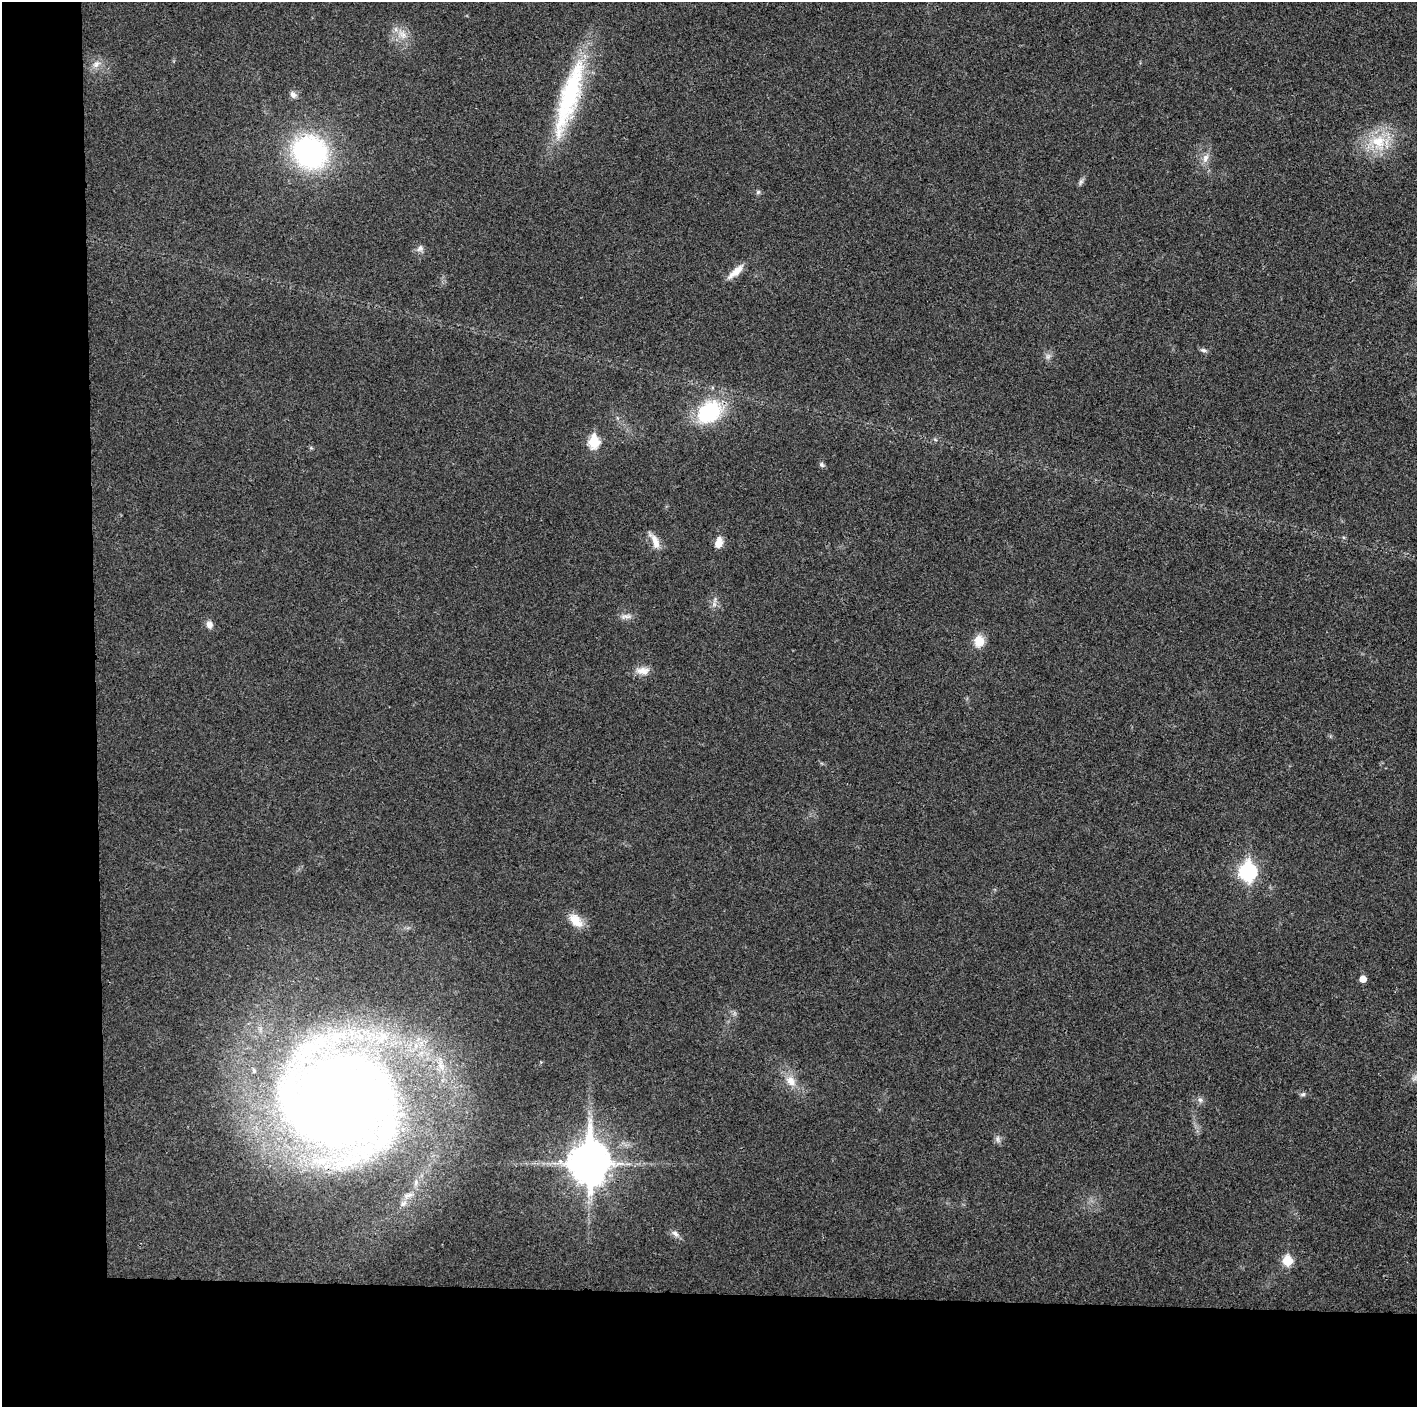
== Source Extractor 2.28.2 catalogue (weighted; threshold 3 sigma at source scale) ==
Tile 7 of 3 x 3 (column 1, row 3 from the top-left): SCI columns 2-1416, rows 15-1419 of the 4245 x 4233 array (HDU 1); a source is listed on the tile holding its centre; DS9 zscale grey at full resolution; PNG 1419 x 1409 px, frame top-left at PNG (2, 2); no overlay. Shown black and unused: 14% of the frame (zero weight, under 3 of 4 exposures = <1% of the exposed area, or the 3 px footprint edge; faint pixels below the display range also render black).
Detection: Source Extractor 2.28.2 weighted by HDU 2 'WHT'; one run over the whole footprint, this tile lists its part. Background 0.0207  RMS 0.0056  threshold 0.0251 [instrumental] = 3 sigma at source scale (4.5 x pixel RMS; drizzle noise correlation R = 1.50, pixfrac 1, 0.05/0.05 arcsec/px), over >= 5 px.
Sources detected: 35; all 35 listed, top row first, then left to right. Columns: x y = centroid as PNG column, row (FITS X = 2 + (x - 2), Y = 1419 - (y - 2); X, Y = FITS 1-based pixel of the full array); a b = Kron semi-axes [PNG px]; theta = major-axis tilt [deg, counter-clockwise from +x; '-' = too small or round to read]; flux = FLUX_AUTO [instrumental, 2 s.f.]
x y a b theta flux
402 35 13 8 -41 5.2
96 64 12 8 47 3.8
293 95 9 7 -59 2.3
569 97 96 20 73 69
1378 142 23 21 -42 20
310 152 29 26 -32 120
1205 158 13 8 71 3.6
1081 182 10 5 65 1.5
758 192 6 6 - 1.1
420 248 10 8 57 2.2
736 272 25 8 41 6.7
1203 350 9 5 -11 1.4
1048 356 8 5 78 1.8
709 412 29 22 33 42
594 442 7 6 - 39
822 465 7 6 - 1.3
655 541 24 9 -64 6.1
718 543 11 7 71 6
626 616 17 5 7 2.6
209 625 9 7 -63 3
979 641 11 9 83 10
643 671 20 10 -1 5.2
1248 872 9 8 - 140
576 920 21 12 -48 8.2
1363 979 5 5 - 5.2
1415 1078 8 5 46 1.8
791 1081 15 11 -50 6.8
1303 1094 8 5 15 1.3
1200 1100 6 6 - 1.7
337 1101 137 103 -19 770
998 1139 11 4 -85 1.6
589 1163 16 12 89 1400
403 1204 11 7 39 3
675 1233 10 6 -38 2.3
1287 1261 6 5 - 26
Overlapping masked pixels (flux is a lower limit): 3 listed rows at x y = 569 97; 337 1101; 589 1163